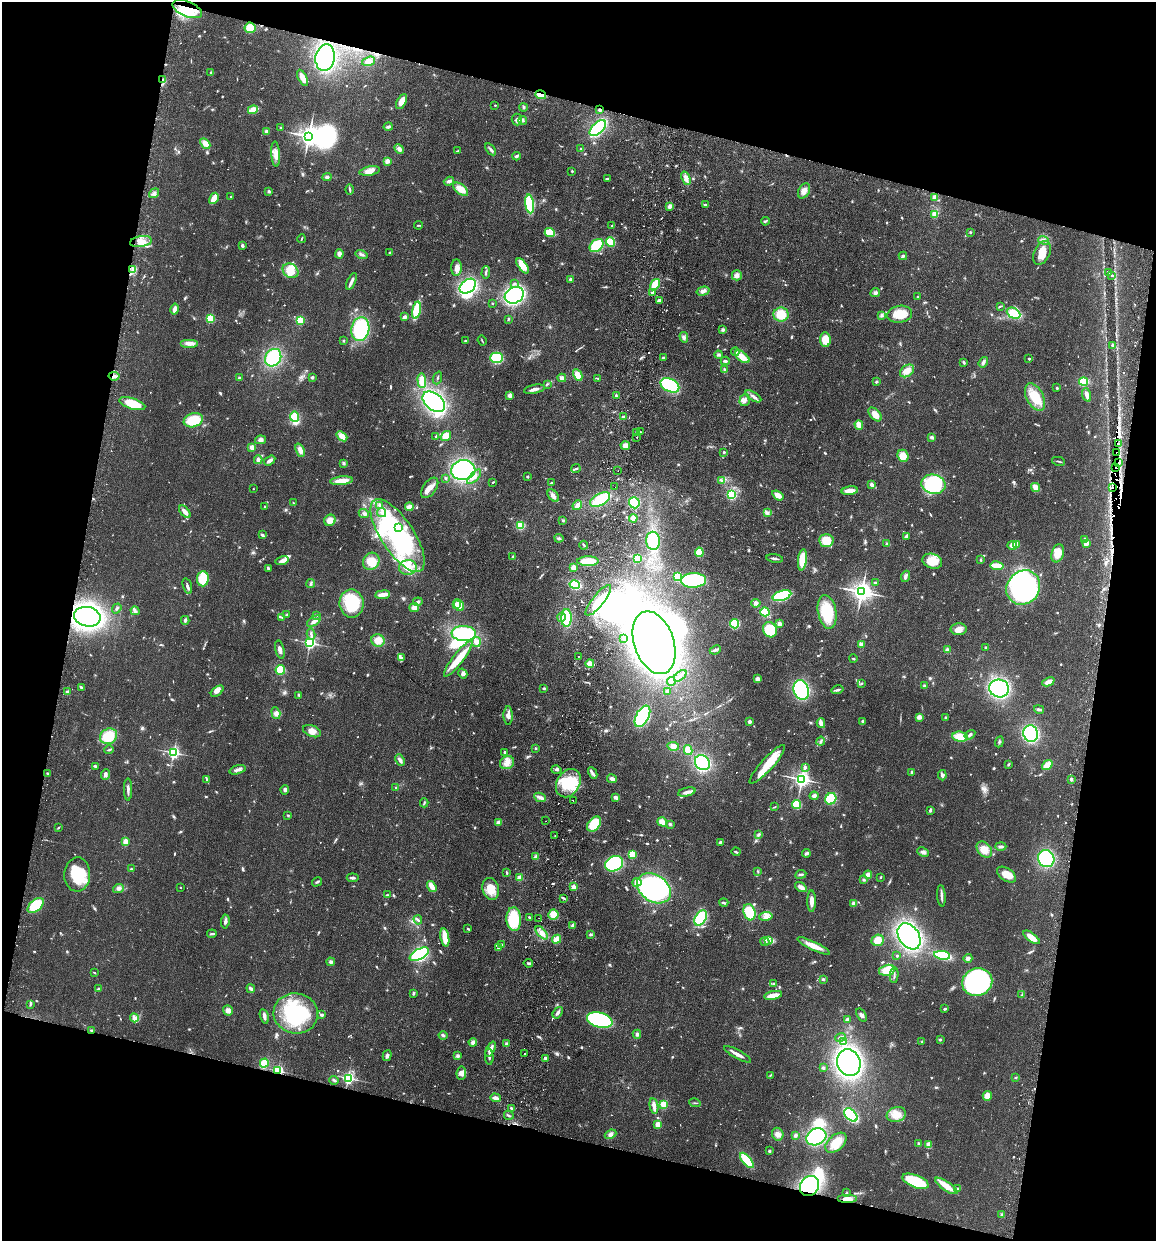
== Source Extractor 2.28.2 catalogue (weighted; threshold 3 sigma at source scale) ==
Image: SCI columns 175-4788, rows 14-4967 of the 5081 x 4981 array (HDU 1 of 3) = the unmasked area's bounding box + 8 px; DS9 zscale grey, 4 x 4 block average (1 PNG px = mean of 4 x 4 image px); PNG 1158 x 1243 px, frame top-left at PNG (2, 2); each listed source drawn as its Kron ellipse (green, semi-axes under 4 px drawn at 4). Shown black and unused: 28% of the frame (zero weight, under 2 of 3 exposures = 3% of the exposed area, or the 3 px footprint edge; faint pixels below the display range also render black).
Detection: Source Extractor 2.28.2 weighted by HDU 2 'WHT'. Background 0.0478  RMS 0.0068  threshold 0.0307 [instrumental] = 3 sigma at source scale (4.5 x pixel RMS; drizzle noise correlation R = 1.50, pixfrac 1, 0.05/0.05 arcsec/px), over >= 5 px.
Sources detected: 1058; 6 too faint to see at this stretch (4 x 4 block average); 27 inside a brighter object's white glare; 25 cosmic-ray / hot-pixel residue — neither listed nor drawn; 10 coinciding with a brighter row at this scale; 48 inside a brighter listed object's ellipse — not listed separately; of the other 942, all 500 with FLUX_AUTO >= 3.84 (the completeness limit of this list) listed and drawn (442 fainter detections not listed), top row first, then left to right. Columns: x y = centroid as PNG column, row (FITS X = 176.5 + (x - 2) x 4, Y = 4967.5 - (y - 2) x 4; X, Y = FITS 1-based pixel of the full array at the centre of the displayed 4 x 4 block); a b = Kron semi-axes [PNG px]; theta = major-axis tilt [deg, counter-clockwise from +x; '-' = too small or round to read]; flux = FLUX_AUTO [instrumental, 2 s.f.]
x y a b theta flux
187 9 16 7 -22 110
250 28 5 5 - 64
325 58 13 9 80 560
369 61 7 4 16 30
211 72 3 2 - 5.9
303 78 9 4 -63 44
162 80 4 2 - 6.5
541 95 5 2 - 55
401 101 8 4 63 36
495 105 2 2 - 7.3
523 107 4 3 - 6.1
253 110 5 2 - 79
600 110 3 2 - 8.6
517 120 6 5 - 17
523 120 4 3 - 7.9
281 127 3 2 - 6.2
388 127 4 3 - 9.3
598 128 10 5 44 320
266 132 4 3 - 11
309 136 3 3 - 3500
205 143 6 4 -45 26
399 149 5 3 - 15
490 149 7 3 -54 10
581 149 2 2 - 6.2
458 151 4 2 - 4.8
276 154 13 4 -86 30
516 156 4 2 - 8.7
387 161 2 2 - 100
370 171 10 4 10 38
572 171 2 2 - 13
327 177 5 3 - 8.2
607 178 4 2 - 6.7
686 178 7 4 -68 23
449 181 5 3 - 12
350 189 5 2 - 5.8
461 189 9 5 -39 48
269 191 4 3 - 6.5
804 191 8 5 63 29
154 193 5 2 - 11
231 196 2 2 - 4.3
934 197 2 2 - 77
214 198 6 2 59 73
530 204 9 4 -83 190
705 205 3 2 - 5.9
670 206 4 3 - 13
935 214 2 2 - 120
765 221 4 2 - 5.3
418 225 4 2 - 4.6
612 225 3 2 - 4.4
970 232 2 2 - 14
550 233 5 3 - 110
301 239 4 2 - 3.9
1044 240 5 3 - 13
141 242 11 5 8 42
611 242 5 4 - 99
597 245 8 5 41 150
242 246 3 2 - 9.9
390 253 3 2 - 5.5
1042 253 13 7 65 69
339 254 4 3 - 20
361 254 6 3 -16 11
903 256 4 2 - 8.6
523 266 9 4 -55 66
456 268 8 5 86 22
133 270 4 2 - 9
290 271 8 6 -36 52
486 272 6 2 87 7
1108 272 3 2 - 9.3
737 275 5 5 - 17
1112 275 3 2 - 5.9
570 279 3 3 - 6.3
351 281 9 2 65 15
514 283 3 3 - 6.8
655 285 6 3 57 79
468 286 9 6 37 470
703 291 7 4 16 17
652 293 3 2 - 4.8
875 293 5 4 - 9.7
514 295 10 8 27 660
917 297 2 2 - 4.5
659 300 4 2 - 9.8
492 303 2 2 - 3.9
1000 306 3 2 - 4
175 309 5 2 - 27
417 310 8 4 78 210
1013 313 7 5 -26 90
781 314 7 7 - 86
900 314 12 8 9 92
882 315 4 4 - 8.8
404 317 4 3 - 12
210 318 2 2 - 310
508 319 3 2 - 4.8
300 320 4 3 - 64
360 329 12 9 80 320
723 330 4 3 - 8.3
684 337 5 4 - 13
482 340 5 2 - 4
825 340 7 5 -84 66
344 341 2 2 - 4.3
466 341 3 2 - 5.5
190 343 9 4 0 28
1113 346 4 3 - 7.8
735 352 4 3 - 9.1
719 355 4 3 - 6.8
742 357 8 4 -39 49
273 358 9 7 57 210
497 358 6 5 - 200
663 358 3 2 - 4.9
1029 359 2 2 - 5.6
725 361 4 2 - 9.9
964 362 4 2 - 6.7
983 362 5 3 - 11
725 370 3 2 - 4.4
907 371 8 5 37 38
578 375 6 3 -62 48
114 376 5 3 - 20
312 377 2 2 - 9.5
239 378 2 2 - 5
437 378 6 2 69 4.2
562 378 4 4 - 13
598 378 4 2 - 5.3
422 381 7 4 -85 56
876 382 3 3 - 5.1
1084 382 4 3 - 93
547 384 4 2 - 4.7
670 385 10 6 -27 280
1057 388 3 2 - 4.3
534 389 10 3 11 22
510 395 4 3 - 14
616 395 3 2 - 4.7
1087 395 7 3 -73 21
753 396 9 3 -32 14
1035 397 15 8 -63 100
745 400 6 5 - 18
434 402 13 8 -39 680
132 404 13 5 -18 95
875 414 8 5 -49 31
294 417 5 4 - 74
623 417 2 2 - 19
193 420 10 7 18 120
859 425 5 3 - 42
641 432 2 2 - 8.9
636 433 3 2 - 5.7
342 436 6 4 -40 37
436 436 3 2 - 4.1
446 436 6 4 37 49
637 437 2 2 - 7.8
932 437 4 3 - 10
260 440 5 4 - 16
1118 443 3 2 - 5.8
625 445 4 4 - 25
252 447 2 2 - 120
300 450 7 4 -67 24
724 452 2 2 - 16
1116 452 2 2 - 8
903 456 6 5 - 43
258 460 4 3 - 12
270 461 6 2 33 26
1058 461 6 2 -11 4
343 463 4 3 - 6.9
1119 463 4 2 - 4.9
576 468 4 2 - 9.7
1116 468 3 2 - 28
463 470 12 10 8 480
618 471 2 2 - 9.5
527 476 3 2 - 4.2
474 477 9 3 47 19
445 478 3 2 - 4.5
342 481 11 3 6 50
722 481 4 3 - 9.4
493 482 2 2 - 4.7
551 483 3 2 - 4.1
933 484 12 9 -15 280
871 485 2 2 - 21
615 487 2 2 - 9.9
1036 487 5 3 - 42
1113 487 2 2 - 6
430 488 11 6 54 34
253 489 2 2 - 5.2
850 491 8 3 6 37
732 495 4 3 - 100
778 495 6 3 -35 35
553 496 7 4 -48 15
600 500 11 6 28 150
294 503 3 2 - 4.1
634 503 6 5 - 150
380 505 4 3 - 6.9
577 505 5 4 - 25
264 506 2 2 - 6.5
409 507 4 3 - 33
185 512 7 3 -50 27
382 512 5 2 - 11
767 513 3 3 - 7.6
364 514 5 3 - 9.3
633 518 4 4 - 22
330 520 6 5 - 35
563 520 3 3 - 4.1
520 525 4 3 - 72
398 527 3 2 - 26
262 535 4 3 - 7.3
398 535 42 16 -57 600
906 536 4 2 - 13
559 538 4 3 - 8.1
1084 539 3 2 - 9.2
653 541 9 7 -88 170
826 541 7 6 - 67
887 543 3 2 - 4.9
1086 543 4 3 - 19
1016 544 4 3 - 26
584 545 4 2 - 4.8
1012 545 5 4 - 24
699 552 4 3 - 69
1058 553 9 6 73 58
513 556 3 3 - 5.5
637 558 4 3 - 100
775 558 8 2 -9 8.6
282 560 6 4 14 17
802 560 11 4 83 100
981 560 3 2 - 4.2
371 561 9 8 - 67
588 561 11 4 1 86
932 561 10 7 -17 84
997 566 6 3 -8 100
408 567 9 7 9 41
268 568 4 2 - 10
574 568 3 3 - 34
905 576 6 3 69 13
677 577 4 3 - 85
203 579 7 6 - 87
693 580 12 7 1 310
311 583 4 3 - 6.7
875 583 3 3 - 11
575 585 5 3 - 230
187 586 8 3 -73 11
1023 588 18 16 49 800
862 592 3 3 - 3400
383 595 7 2 7 39
782 596 9 5 17 260
598 600 19 6 51 63
418 602 5 3 - 8.6
351 603 14 12 -89 240
756 603 5 4 - 13
456 605 2 2 - 53
459 605 6 4 -61 48
414 607 5 4 - 22
117 608 5 3 - 7.3
135 611 5 2 - 8.6
765 612 4 4 - 85
827 612 17 9 -79 150
287 615 4 3 - 5.9
316 615 3 2 - 4.2
87 617 13 9 -12 960
561 617 4 4 - 19
282 618 3 2 - 3.8
566 618 9 5 90 170
185 620 4 3 - 8.2
314 621 8 3 32 17
734 624 4 4 - 200
779 624 2 2 - 76
959 629 8 5 0 26
770 630 8 6 -63 120
464 633 12 7 -4 280
311 634 5 3 - 9.8
623 638 2 2 - 9.7
378 640 7 6 - 46
476 642 5 4 - 24
310 643 2 2 - 990
654 643 32 20 -71 1700
861 644 4 4 - 13
985 647 2 2 - 4.2
280 649 9 3 -77 16
715 650 5 2 - 9.5
947 650 4 3 - 11
578 657 2 2 - 11
402 658 3 2 - 4.2
853 658 4 2 - 4.3
458 659 22 5 52 75
590 663 4 3 - 32
280 670 5 4 - 100
463 673 5 4 - 12
680 676 7 2 39 11
757 679 4 3 - 17
671 681 4 2 - 7.2
1048 682 6 3 23 29
862 683 3 2 - 3.9
924 686 3 3 - 5.8
81 687 4 2 - 7.5
544 688 3 2 - 4.5
999 688 10 9 - 560
801 690 10 7 -72 360
838 690 6 2 14 12
217 691 7 4 40 17
668 691 4 3 - 12
67 692 2 2 - 9.2
299 695 3 3 - 5.4
1039 709 5 2 - 9
276 713 6 4 -72 15
508 716 9 4 -90 21
642 716 12 6 62 340
919 717 4 3 - 18
945 717 2 2 - 11
863 721 3 3 - 4.3
749 722 2 2 - 48
821 723 5 3 - 26
312 731 9 5 -22 33
1031 733 8 7 - 580
970 735 6 3 33 9.9
109 736 9 7 30 120
960 737 7 5 -7 70
821 741 4 2 - 6.4
999 742 5 2 - 5.7
673 746 6 4 -7 22
535 748 3 2 - 4
109 750 5 2 - 5.3
688 750 5 4 - 52
504 752 2 2 - 6.2
173 753 2 2 - 990
400 760 6 3 -66 12
507 763 7 6 - 32
702 763 8 7 - 220
767 764 25 6 48 110
1008 764 3 2 - 5
1047 765 6 3 39 51
95 766 4 3 - 5.7
805 767 2 2 - 27
237 770 8 3 17 14
556 770 5 3 - 8.1
47 773 3 2 - 4
593 773 6 2 -63 11
912 773 4 2 - 6.9
105 774 5 3 - 15
942 775 5 3 - 12
612 779 5 3 - 15
802 779 2 2 - 1900
1071 779 3 3 - 7.5
206 780 3 2 - 4.2
568 783 15 11 59 140
396 787 2 2 - 4.3
128 789 11 2 89 15
285 790 5 3 - 10
687 792 9 3 14 18
814 796 4 3 - 11
540 797 6 4 -24 17
616 797 4 3 - 16
831 799 6 5 - 140
573 800 2 2 - 10
424 803 4 2 - 4.8
796 804 4 4 - 83
775 807 3 2 - 3.9
930 810 3 2 - 8.8
288 815 3 2 - 4.1
546 821 2 2 - 4.2
498 822 4 3 - 16
662 822 5 3 - 40
594 824 8 5 49 100
670 824 4 3 - 6
58 828 3 2 - 4.1
759 834 3 2 - 11
555 836 2 2 - 4
125 842 3 2 - 44
720 842 4 3 - 6.9
1001 847 5 3 - 9.5
984 850 9 6 -49 45
736 852 4 2 - 6.1
923 852 6 4 -26 14
806 853 4 3 - 10
632 855 4 3 - 120
536 857 4 3 - 9.2
1046 859 9 8 - 330
614 864 9 7 28 230
131 869 2 2 - 4.6
758 871 3 2 - 4.3
506 873 4 2 - 4.2
77 874 17 13 88 150
801 874 5 2 - 8.2
868 875 4 4 - 22
1006 875 10 6 -34 49
881 877 3 2 - 4
353 878 6 2 -7 9.9
519 878 2 2 - 100
864 880 3 3 - 5
317 882 5 2 - 8.3
637 882 4 4 - 25
432 886 6 3 -55 45
180 887 2 2 - 4.6
574 887 2 2 - 120
801 887 6 4 -33 24
118 888 6 3 22 9.9
654 888 18 13 -34 700
491 889 11 8 -73 65
387 895 3 2 - 5.1
941 896 11 2 -85 16
563 898 4 2 - 5.6
812 901 11 3 89 33
724 903 4 2 - 6.6
854 904 4 4 - 16
36 905 9 5 42 150
749 912 8 5 -73 110
553 914 5 5 - 43
766 916 6 3 9 16
530 918 3 2 - 8.4
539 918 2 2 - 13
701 918 8 5 58 210
514 919 12 7 -87 160
418 920 5 2 - 6.3
225 921 7 3 83 14
572 925 4 2 - 5.5
468 929 3 2 - 4.1
542 933 8 3 -50 17
212 934 5 2 - 10
591 935 3 2 - 4.3
909 936 14 10 -57 860
445 937 9 3 -79 65
1031 937 10 3 -37 53
556 939 5 3 - 37
768 940 4 2 - 7.6
878 940 6 5 - 43
765 942 4 2 - 5.7
502 945 3 2 - 4.3
814 946 18 4 -26 53
498 948 3 2 - 4.6
419 954 10 5 29 530
942 955 8 4 -8 180
897 956 2 2 - 15
968 958 4 3 - 12
331 962 4 3 - 9.3
528 963 5 2 - 7
887 970 8 5 13 75
94 973 3 2 - 4.1
894 975 8 2 87 7.8
823 979 3 2 - 5.9
977 982 15 13 20 600
773 983 3 3 - 5
98 989 3 2 - 4.3
251 989 4 3 - 15
413 993 4 2 - 7.1
773 995 9 3 11 52
1021 995 4 2 - 4
30 1004 3 2 - 4
944 1009 3 2 - 5.8
228 1010 5 4 - 20
296 1013 22 20 -12 390
558 1013 6 3 56 14
322 1015 4 2 - 7.4
862 1015 7 3 -56 13
264 1016 8 3 -77 13
134 1018 4 3 - 11
600 1020 13 7 -16 360
847 1020 4 3 - 10
92 1030 3 2 - 6.3
637 1034 4 3 - 7.3
443 1035 4 2 - 5.9
840 1037 5 2 - 8.8
940 1040 3 2 - 4.4
473 1042 4 4 - 12
843 1042 3 2 - 19
922 1042 3 2 - 4.5
506 1044 4 3 - 10
491 1049 8 3 65 29
524 1053 2 2 - 21
738 1054 15 2 -29 28
387 1056 6 3 74 11
458 1056 4 3 - 7.8
489 1057 8 2 -86 12
545 1058 4 2 - 10
849 1062 13 11 -65 1100
264 1063 4 4 - 77
823 1068 3 3 - 5.4
278 1071 2 2 - 660
461 1073 6 5 - 23
771 1075 4 2 - 3.8
348 1078 2 2 - 930
1016 1078 3 2 - 4.3
334 1080 5 2 - 6.7
987 1096 5 4 - 38
495 1098 5 3 - 19
695 1103 6 2 -10 4.2
664 1104 2 2 - 260
654 1106 7 3 -79 29
512 1108 3 2 - 11
896 1114 9 7 18 42
509 1115 5 2 - 6.8
851 1115 8 5 -44 280
658 1124 3 3 - 43
611 1134 6 4 23 13
778 1134 6 5 - 24
795 1135 4 3 - 7.4
816 1137 10 8 27 350
836 1143 12 7 42 65
919 1144 3 3 - 7.1
928 1145 3 2 - 36
769 1151 3 3 - 6.1
747 1160 9 3 -49 170
915 1181 14 6 -22 150
809 1186 10 9 - 490
946 1186 13 4 -34 55
958 1188 4 2 - 5.9
846 1193 3 2 - 4
847 1199 10 3 0 33
1001 1214 3 3 - 4.9
Overlapping masked pixels (flux is a lower limit): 14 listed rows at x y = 187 9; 162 80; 541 95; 600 110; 114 376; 1118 443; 1116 452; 1119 463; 1116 468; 1113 487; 92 1030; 278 1071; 809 1186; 847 1199
Diffuse or blended objects may show on this block-average render without a row.